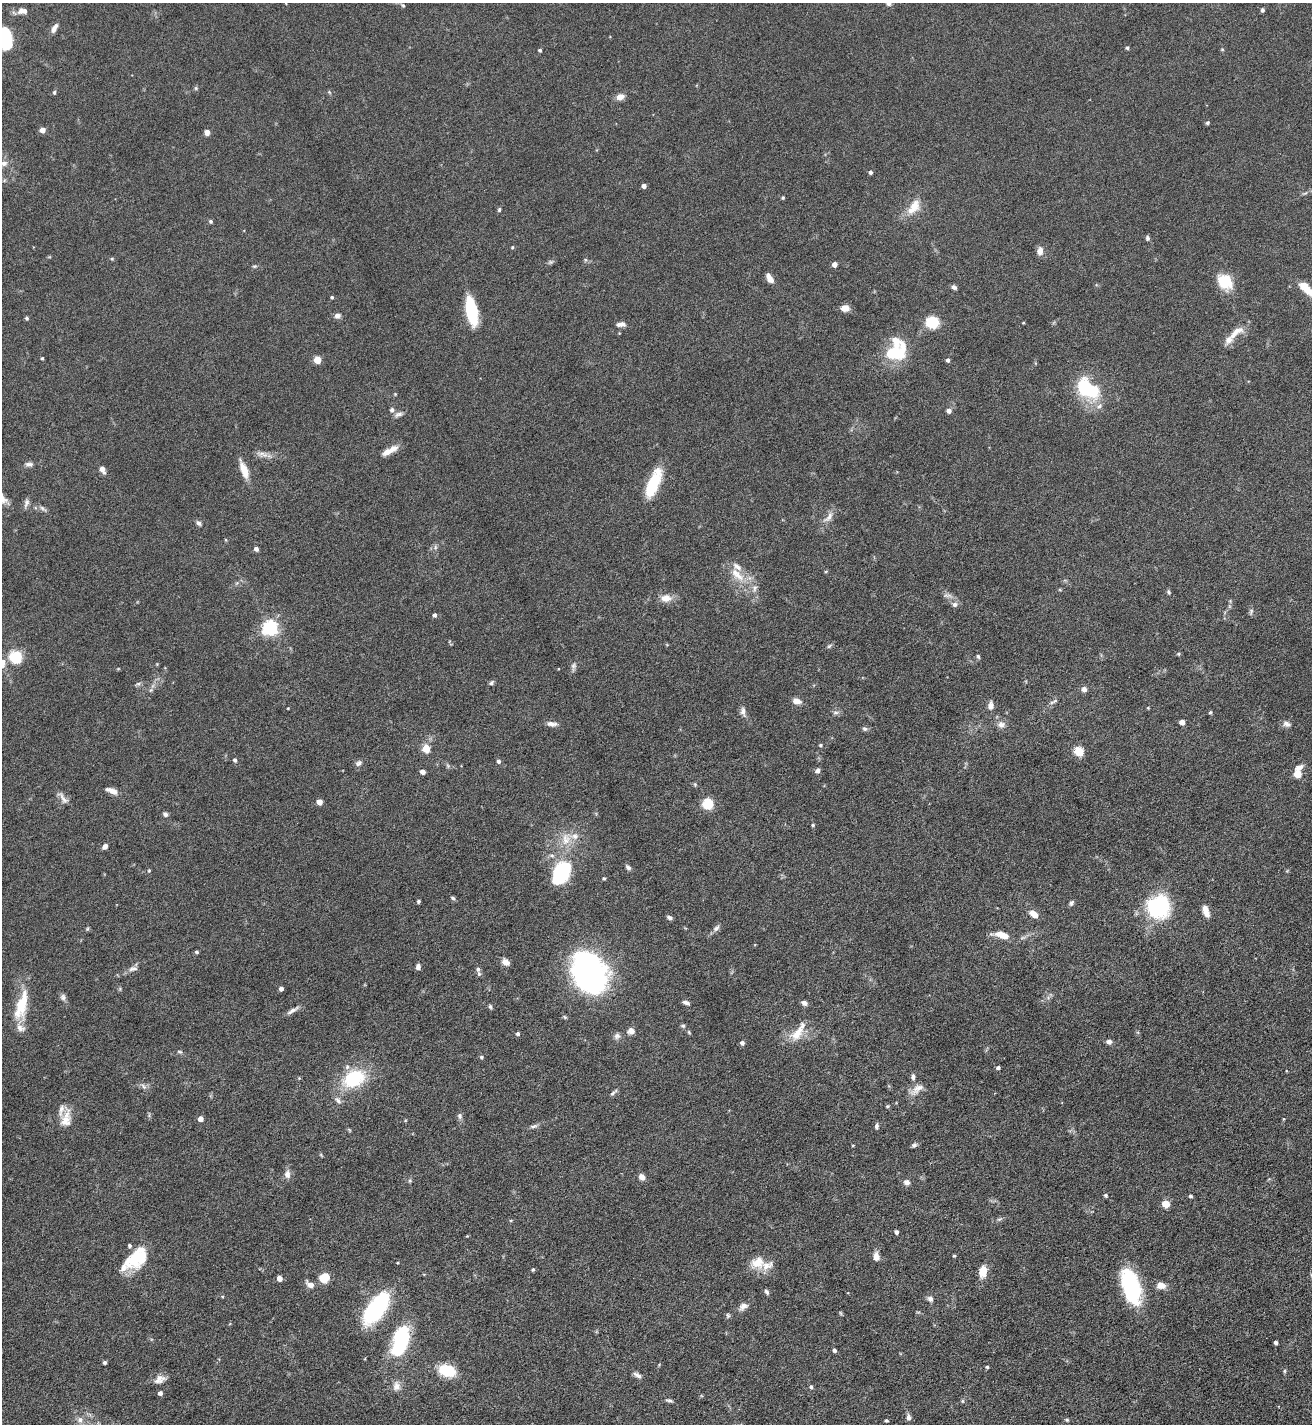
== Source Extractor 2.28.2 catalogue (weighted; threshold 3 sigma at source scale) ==
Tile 6 of 4 x 4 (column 2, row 2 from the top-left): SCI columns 1467-2776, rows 2850-4271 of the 5688 x 5699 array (HDU 1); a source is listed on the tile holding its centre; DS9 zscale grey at full resolution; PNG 1314 x 1426 px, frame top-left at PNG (2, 3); no overlay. Nothing masked; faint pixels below the display range render black.
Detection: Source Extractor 2.28.2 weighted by HDU 2 'WHT'; one run over the whole footprint, this tile lists its part. Background 0.0768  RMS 0.0035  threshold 0.0143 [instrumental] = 3 sigma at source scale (4.09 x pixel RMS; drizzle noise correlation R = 1.36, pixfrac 0.8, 0.05/0.05 arcsec/px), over >= 5 px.
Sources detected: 232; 2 inside a brighter object's white glare — not listed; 16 inside a brighter listed object's ellipse — not listed separately; the other 214 listed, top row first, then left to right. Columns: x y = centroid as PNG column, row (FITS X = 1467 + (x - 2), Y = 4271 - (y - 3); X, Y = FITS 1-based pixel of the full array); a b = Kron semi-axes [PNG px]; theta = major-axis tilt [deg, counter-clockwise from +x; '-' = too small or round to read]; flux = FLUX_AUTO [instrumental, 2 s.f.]
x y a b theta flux
403 5 5 4 - 0.43
1262 10 5 4 - 0.6
22 11 13 8 2 2.1
54 28 12 5 60 1.8
5 38 23 13 -88 16
1127 48 4 4 - 0.56
540 50 4 3 - 0.62
196 88 6 4 -90 0.46
54 92 5 4 - 0.5
329 92 5 4 - 0.38
620 97 10 7 20 2
1207 123 5 4 - 0.52
42 130 4 4 - 3.1
207 132 6 5 - 1.5
4 163 11 8 7 2
870 172 4 4 - 0.94
644 186 4 4 - 1.8
1305 193 7 4 36 0.49
783 198 5 4 - 0.36
914 207 23 12 54 5.4
499 210 6 4 74 0.48
210 221 5 5 - 0.61
1147 238 5 4 - 0.76
512 247 5 3 - 0.3
1040 251 10 7 82 2
585 260 6 4 72 0.4
550 262 7 5 20 0.64
834 264 4 4 - 2.6
254 266 7 3 -1 0.45
770 278 11 6 -59 2.1
1225 281 14 11 -47 12
954 287 6 4 -30 0.96
1308 290 47 9 -40 8.7
332 297 3 3 - 0.48
845 308 9 7 -3 2.8
471 311 26 10 -80 17
337 316 7 6 - 1.3
27 318 4 4 - 0.6
932 322 9 8 - 14
1023 323 4 3 - 0.25
621 324 13 6 5 1.4
1236 332 26 9 39 4
895 353 23 15 23 17
42 358 4 3 - 0.41
317 360 5 4 - 9.5
948 360 4 4 - 0.86
1091 390 28 23 -30 17
395 394 4 4 - 0.28
392 410 6 5 - 1
949 411 4 4 - 1.8
398 414 11 6 15 1.2
393 449 15 8 33 2.7
263 454 16 6 -22 1.9
29 464 11 6 -3 1.1
102 470 9 6 -58 1.7
244 470 20 8 -69 4.5
653 483 33 11 67 14
26 503 13 6 72 1.2
43 508 12 4 -37 0.89
828 517 20 7 49 2.4
198 523 7 5 -54 0.86
435 547 6 4 -73 0.61
256 549 4 4 - 1.4
826 572 5 3 - 0.32
739 576 18 9 -32 4.9
755 588 9 5 77 1.1
1168 592 6 4 -65 0.54
947 595 14 4 0 1
666 598 15 9 3 3.2
954 604 7 6 - 1.2
1251 612 10 5 75 0.67
435 615 4 4 - 0.91
270 628 6 6 - 99
829 646 7 5 37 0.59
1178 654 5 4 - 0.36
978 656 7 4 -63 0.49
15 657 10 10 - 12
2 663 12 10 80 2.6
573 666 7 7 - 0.98
491 683 7 4 32 0.65
138 684 6 6 - 0.66
1084 689 7 7 - 1.3
796 701 8 6 -15 2.7
1055 701 8 5 32 0.73
991 706 11 7 87 1.7
288 708 3 2 - 0.23
1148 708 4 3 - 0.28
743 712 13 7 -80 1.5
836 712 9 4 0 0.8
1210 712 4 4 - 0.51
1182 722 4 4 - 2.9
552 724 14 6 -6 1.6
1001 724 11 9 6 1.9
1287 724 11 7 -16 1.4
865 729 7 5 -24 0.75
820 745 5 4 - 0.5
426 748 5 5 - 11
1079 751 5 5 - 16
235 760 5 4 - 0.78
499 761 4 4 - 1
358 763 10 7 32 1.1
448 766 6 5 - 0.56
1299 767 11 6 24 1.7
818 770 6 5 - 1.2
423 772 5 4 - 1.4
1297 774 5 5 - 9.6
695 784 6 5 - 0.44
112 791 15 6 -22 2.2
63 798 21 6 -53 1.8
319 802 4 4 - 3.5
708 804 5 5 - 29
165 814 6 5 - 0.91
813 825 4 4 - 0.41
566 839 18 13 85 5.5
105 846 5 5 - 1.5
552 856 7 5 -16 0.81
628 867 8 5 -47 0.89
149 870 5 4 - 0.36
561 873 23 13 61 32
604 878 4 4 - 0.39
453 898 6 4 -20 0.56
418 901 5 4 - 0.5
1071 903 7 5 66 0.78
1158 907 17 17 - 48
1206 911 13 6 -72 2.8
1034 914 10 6 -38 3.2
669 917 7 4 -28 0.79
716 928 8 7 - 1.1
87 929 5 4 - 0.42
1000 934 19 8 0 3.1
197 952 5 4 - 0.43
505 962 7 6 - 2.6
418 967 6 5 - 1.3
133 969 13 7 15 1.5
478 969 6 5 - 0.8
591 973 50 33 -42 65
281 989 4 4 - 1.4
63 997 9 7 -88 0.99
686 1002 8 4 -21 1
804 1003 7 6 - 1.2
21 1005 27 9 75 13
490 1006 6 4 -73 0.57
292 1010 17 5 30 1.5
565 1017 6 5 - 0.44
683 1026 6 5 - 0.58
631 1031 9 8 - 1.6
798 1032 33 11 55 5.8
518 1034 4 4 - 0.73
617 1036 9 7 40 1.3
1109 1042 6 5 - 1.3
742 1043 4 4 - 1.1
180 1052 7 4 -7 0.55
481 1057 5 4 - 0.6
998 1068 4 3 - 0.8
913 1077 8 5 88 0.97
354 1078 25 17 27 18
143 1086 10 5 -46 1
917 1089 23 9 39 3
613 1093 12 4 40 0.77
338 1100 12 6 -50 1.2
887 1106 5 4 - 0.4
460 1116 8 6 88 0.95
200 1119 4 4 - 2.7
1283 1119 5 3 - 0.26
66 1121 24 15 77 4.7
534 1126 11 5 13 0.96
876 1126 7 5 78 0.82
853 1145 4 2 - 0.26
914 1145 6 5 - 0.81
287 1174 11 8 87 1.8
642 1177 7 6 - 1.9
410 1180 6 5 - 0.51
906 1182 8 7 - 1.3
1106 1195 4 4 - 0.5
1190 1196 5 4 - 0.5
1166 1204 5 5 - 9.4
999 1219 8 4 22 0.66
511 1220 5 3 - 0.31
896 1232 4 4 - 1.1
954 1256 3 3 - 0.42
876 1257 9 7 -84 2.1
138 1258 36 15 31 14
758 1262 20 15 20 5.4
533 1269 4 3 - 0.5
983 1271 9 7 80 5.9
279 1278 4 4 - 2.8
324 1278 10 8 24 5.9
310 1285 7 5 -34 3.1
1161 1285 11 8 -10 2.7
1132 1286 38 19 -70 27
767 1292 8 4 -61 0.73
930 1299 7 7 - 1.2
743 1306 13 8 30 1.8
376 1308 33 15 54 36
840 1313 6 4 -87 0.37
728 1315 7 5 -88 0.58
400 1341 32 15 73 26
1276 1343 4 4 - 1.1
834 1350 4 4 - 0.6
105 1362 3 3 - 0.81
987 1367 3 3 - 0.51
447 1371 15 10 -18 12
1285 1371 6 4 89 0.44
637 1375 12 5 -29 1.2
160 1379 15 10 23 2.5
396 1386 12 9 -88 2.2
811 1387 5 4 - 0.66
160 1393 4 4 - 1.3
669 1401 9 4 -12 0.72
963 1401 6 4 -90 0.41
909 1417 8 6 -86 1.1
80 1420 9 9 - 1.7
1067 1420 6 5 - 0.57
886 1421 3 3 - 0.51
Isophote crosses this tile's border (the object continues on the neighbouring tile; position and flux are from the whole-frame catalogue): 4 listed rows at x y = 5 38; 4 163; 1308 290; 2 663